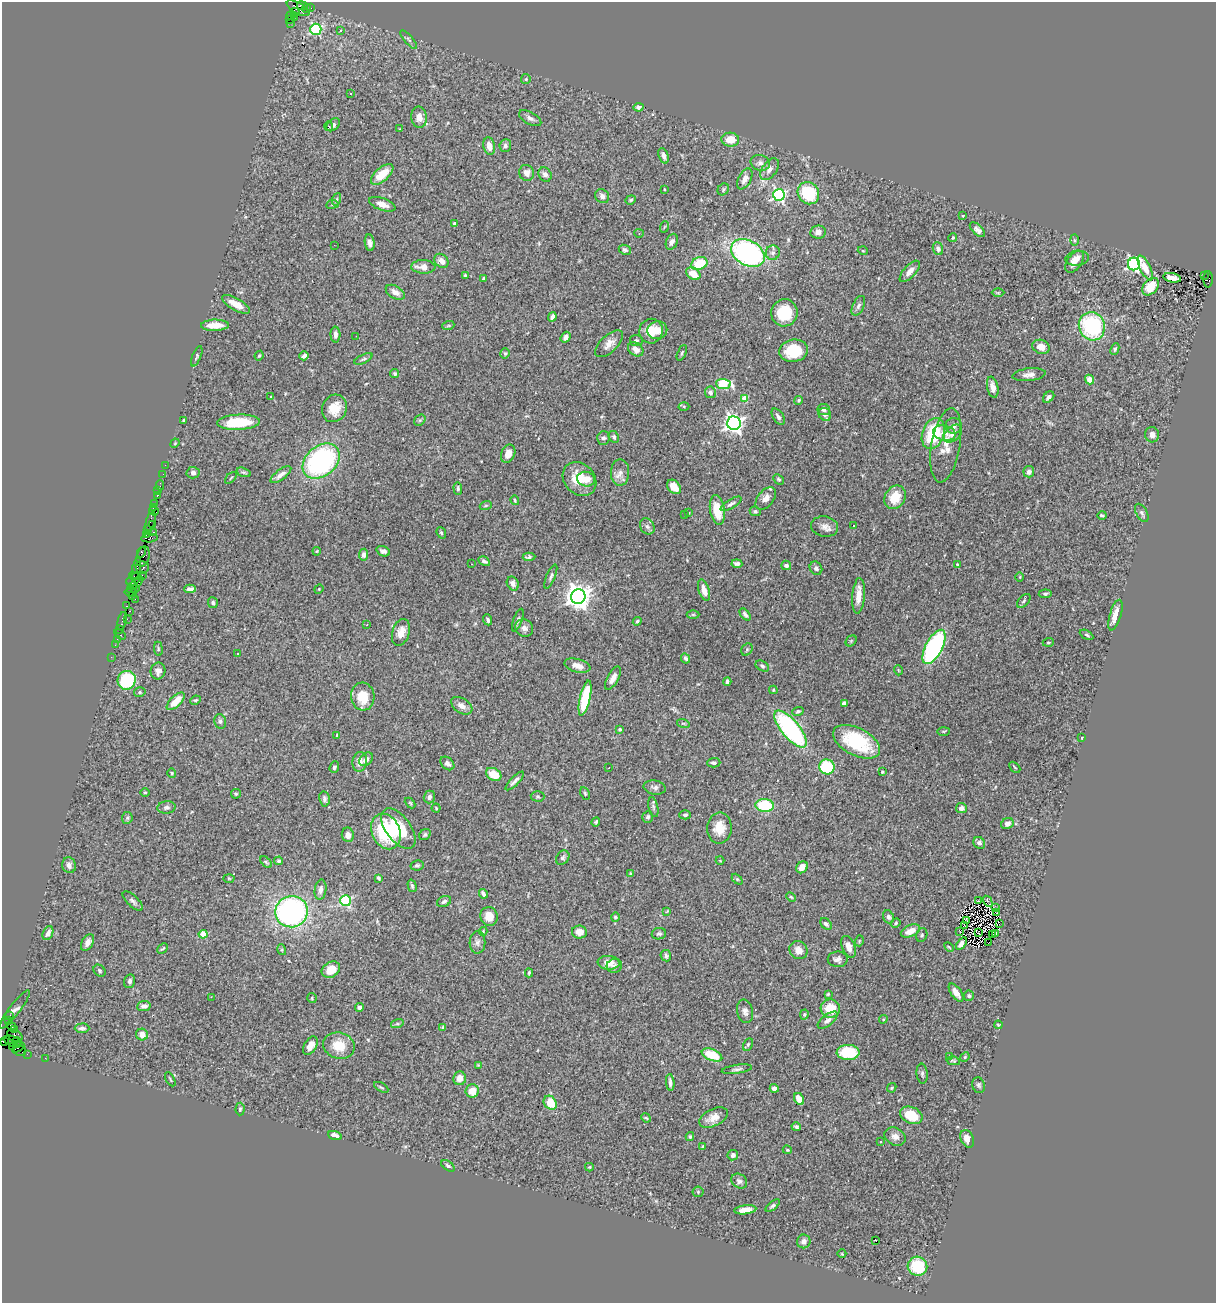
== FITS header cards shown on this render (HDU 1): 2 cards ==
NAXIS1  =                 1214
NAXIS2  =                 1301

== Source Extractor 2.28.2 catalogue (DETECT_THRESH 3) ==
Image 1214 x 1301 px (HDU 1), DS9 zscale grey, 1 PNG px = 1 image px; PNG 1218 x 1305 px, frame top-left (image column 1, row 1301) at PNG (2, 2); each listed source drawn as its Kron ellipse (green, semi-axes under 4 px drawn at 4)
Background 1.8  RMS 0.057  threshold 0.17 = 3 sigma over >= 5 px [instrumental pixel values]
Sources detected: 423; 1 with non-positive FLUX_AUTO (blend fragments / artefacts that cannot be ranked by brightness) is neither listed nor drawn; the other 422 listed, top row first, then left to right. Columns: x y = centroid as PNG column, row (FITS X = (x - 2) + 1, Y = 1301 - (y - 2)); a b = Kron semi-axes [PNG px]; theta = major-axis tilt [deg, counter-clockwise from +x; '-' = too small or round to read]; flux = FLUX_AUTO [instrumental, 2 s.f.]
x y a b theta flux
302 6 5 3 - 340
298 8 13 5 -30 760
306 8 5 4 - 150
310 8 3 3 - 73
295 12 4 3 - 520
291 16 4 3 - 30
294 18 3 2 - 26
289 20 3 2 - 320
290 23 3 2 - 6.4
316 29 5 5 - 450
341 31 3 2 - 5.1
409 40 11 3 -50 7.3
526 79 5 4 - 4.8
350 94 3 3 - 4.9
639 107 5 3 - 8.4
419 117 10 7 -84 29
530 118 12 6 -29 16
333 125 8 5 42 11
329 126 5 4 - 6
399 129 3 2 - 2.4
730 140 9 7 -4 56
489 146 8 5 -79 29
505 146 6 6 - 9.6
664 156 8 5 -70 15
760 163 9 8 - 16
770 169 12 7 55 21
526 173 8 7 - 27
382 174 14 6 41 64
545 174 7 6 - 17
745 179 11 6 62 21
664 189 3 2 - 3.8
723 189 6 5 - 6.7
808 193 12 10 -53 210
779 195 6 5 - 660
602 196 7 6 - 16
337 199 6 4 70 6.4
631 200 5 4 - 4.9
332 204 6 3 8 4.4
382 204 14 6 -20 28
963 216 3 3 - 3.1
455 223 3 3 - 12
664 227 6 3 70 4.3
977 230 9 5 -43 14
818 232 7 6 - 20
639 233 4 4 - 3.8
953 238 4 4 - 6.9
1074 240 6 4 -88 5
672 242 8 5 67 17
370 243 8 5 -83 15
334 245 3 2 - 3
938 249 6 5 - 12
625 250 6 4 -25 8.8
863 251 5 3 - 3
748 253 18 12 -29 770
773 253 7 7 - 14
1077 258 12 7 7 23
441 261 8 6 -44 23
1074 262 12 7 54 28
699 263 8 6 22 110
1134 264 6 6 - 740
423 267 12 7 -1 39
1145 268 13 5 -64 46
910 271 13 6 48 30
693 274 8 5 -35 62
465 275 4 4 - 4.6
1204 276 2 2 - 91
484 278 3 3 - 6.1
1172 278 9 4 -11 27
1208 279 8 4 89 440
1150 287 10 7 47 67
395 292 10 6 -31 21
998 293 6 4 1 4.7
236 304 15 6 -30 43
858 306 10 5 66 12
784 313 13 13 - 130
552 317 5 4 - 14
215 325 14 5 1 53
448 326 6 4 19 5.4
1092 326 14 13 - 340
657 330 10 8 12 32
651 331 12 12 - 59
335 334 8 5 -88 15
356 336 2 2 - 4.7
566 337 6 4 53 14
636 340 6 5 - 8
609 344 17 8 43 29
1041 347 9 7 -20 35
636 349 8 6 -38 24
1115 349 6 3 66 6.1
793 351 14 11 8 120
505 353 5 4 - 7.7
682 353 8 4 67 5.9
197 356 11 4 68 6.7
259 356 5 3 - 4.4
304 356 5 4 - 12
363 359 10 4 25 7.6
395 374 5 4 - 6.3
1029 375 16 6 6 22
1089 379 5 4 - 36
723 384 7 5 -3 210
993 387 11 5 -78 25
710 392 5 5 - 12
271 397 3 3 - 12
1049 397 6 4 46 13
745 399 4 4 - 73
798 400 4 4 - 5.7
684 406 5 3 - 4.1
334 408 14 12 65 64
824 409 6 5 - 13
825 414 7 6 - 13
778 417 9 5 -56 12
184 420 3 3 - 5.3
420 420 6 5 - 6.1
239 422 21 7 3 130
734 423 7 6 - 1700
954 426 8 8 - 15
933 433 16 11 71 200
944 433 11 7 -14 22
953 433 11 7 43 20
1152 435 7 7 - 20
614 437 6 4 -63 7.9
603 438 6 6 - 11
175 443 5 4 - 3.4
946 445 37 14 80 77
508 454 9 6 67 28
321 461 21 15 41 650
165 465 2 2 - 13
244 472 7 4 -18 6.4
620 472 13 9 89 26
1029 472 6 5 - 15
193 473 6 6 - 11
163 474 2 2 - 15
281 475 12 5 37 20
231 478 7 2 45 3.1
579 479 18 15 -46 87
586 479 9 7 -14 44
779 479 6 4 -41 5.8
160 485 5 2 - 59
674 487 8 6 -49 42
458 488 6 4 -85 6.5
158 490 3 2 - 37
157 495 3 3 - 110
895 497 12 10 57 79
766 498 13 8 51 26
515 500 5 3 - 4.9
154 504 3 2 - 47
731 504 12 4 31 12
486 505 6 4 19 4.7
154 507 4 2 - 51
717 510 15 7 -81 94
154 511 5 2 - 100
755 511 6 4 -26 6.5
689 513 4 2 - 2.5
1142 513 10 5 -61 9.4
685 514 3 3 - 35
1102 515 4 3 - 6
151 521 10 4 74 190
152 525 3 3 - 85
647 526 8 7 - 11
854 526 3 3 - 5.2
825 527 13 10 -10 26
147 530 3 3 - 120
154 532 3 2 - 160
441 533 6 4 -68 5.6
146 535 3 2 - 78
150 538 8 4 6 350
317 551 4 3 - 3.3
383 551 7 5 -21 13
141 552 5 3 - 200
363 555 6 4 84 15
143 556 10 6 75 400
529 557 6 4 3 8.2
484 561 6 4 -30 9.6
471 564 2 2 - 2.3
737 564 5 4 - 11
786 565 5 4 - 12
957 565 3 2 - 3.7
142 567 6 6 - 690
136 568 11 3 78 390
816 568 7 6 - 14
142 575 2 2 - 55
134 576 5 2 - 60
551 577 13 4 67 10
1020 577 5 3 - 3.7
133 579 8 5 35 160
137 583 8 4 43 440
513 583 7 5 -62 16
132 588 6 4 57 200
135 589 4 3 - 280
190 589 6 4 3 15
319 589 5 4 - 3.7
704 590 11 5 -72 35
131 592 6 2 7 86
1045 594 6 4 6 7.1
133 596 3 2 - 61
858 596 18 6 86 41
578 597 7 7 - 4000
135 599 2 2 - 26
1024 601 8 5 47 7.6
213 603 5 5 - 7.7
127 606 4 3 - 84
129 611 3 2 - 110
745 614 7 4 -49 9.5
693 615 6 4 0 5.6
1115 615 16 5 73 45
127 619 2 2 - 20
488 620 5 3 - 7.4
518 620 12 4 70 11
122 621 9 3 80 220
637 621 4 3 - 6.8
367 625 3 2 - 6.9
524 628 9 8 - 19
120 629 3 2 - 66
401 632 14 8 72 39
120 634 6 3 -34 220
1087 635 7 4 -28 6
117 639 2 2 - 33
851 641 6 5 - 5.4
1048 642 5 4 - 5.2
115 645 2 2 - 41
934 647 19 8 62 600
158 649 7 3 -83 4.5
747 649 6 5 - 5.7
238 654 3 3 - 9.6
111 657 2 2 - 22
686 658 5 4 - 8
577 666 13 6 -15 29
762 666 7 5 -30 7.1
898 670 5 3 - 3.3
158 671 8 7 - 21
613 678 13 5 62 25
127 680 9 9 - 290
727 682 4 3 - 8.1
773 690 4 3 - 3.9
140 692 6 4 15 6.1
363 697 14 11 -84 84
585 698 18 5 78 180
195 700 5 4 - 5.7
176 701 11 5 44 57
844 703 4 4 - 18
462 706 12 7 -33 22
798 711 6 4 22 7.5
220 721 7 5 -75 9.2
683 723 6 4 -18 5.9
620 729 4 3 - 4.2
790 729 23 9 -50 690
944 731 6 3 1 4
337 735 4 2 - 2.5
1082 738 3 2 - 3.6
857 742 25 13 -27 230
366 759 8 5 41 20
360 762 10 7 80 26
447 763 8 5 -44 17
714 763 6 4 2 8.4
334 767 6 4 70 6.7
827 767 8 7 - 190
1015 767 6 2 -45 3.3
609 768 3 2 - 4.6
882 772 3 3 - 4.2
172 773 5 4 - 4.3
494 774 8 6 -31 69
515 781 12 3 45 13
655 787 11 7 -10 12
145 792 5 3 - 3.7
585 793 6 4 -64 5.4
236 794 5 4 - 5.2
538 796 7 5 -2 6.7
429 797 6 5 - 14
324 799 7 5 -81 10
410 803 6 3 -45 4.4
765 805 9 6 -3 160
166 807 9 6 5 9.8
653 807 10 4 -79 8.4
436 808 4 4 - 4.7
961 808 5 5 - 16
685 815 6 4 -1 7.5
648 817 6 5 - 8.4
127 818 6 5 - 6.8
596 822 5 3 - 6.1
1007 824 6 5 - 17
719 828 15 12 88 61
398 829 23 12 -53 130
386 832 18 14 -66 270
348 835 7 6 - 19
425 835 6 5 - 7.9
979 843 6 5 - 12
563 858 8 6 52 9.3
279 861 4 4 - 7.5
720 861 4 3 - 2.7
266 862 7 4 -45 6
69 865 8 6 -73 16
417 865 6 5 - 8.2
802 867 6 5 - 27
631 874 4 3 - 8.1
229 878 5 3 - 3.4
379 878 4 3 - 4.6
737 879 6 4 -45 5.3
412 886 6 4 -75 6.8
320 890 10 6 82 18
483 894 5 3 - 12
791 897 5 3 - 4
133 901 13 5 -44 12
346 901 5 5 - 400
444 901 7 5 26 10
978 901 2 2 - 2.3
988 901 6 2 -60 3.9
995 907 3 2 - 3.9
667 911 4 3 - 3.2
291 912 16 15 - 910
997 912 2 2 - 1.8
489 916 9 8 - 51
615 917 5 4 - 7.7
888 917 7 5 -67 12
967 921 4 2 - 3.7
896 923 5 4 - 5.1
826 924 7 4 -42 9.5
999 924 3 2 - 3.4
965 926 3 2 - 4.1
483 931 4 4 - 3.8
910 931 10 5 23 41
579 932 7 6 - 32
960 932 3 2 - 2.8
48 933 7 5 67 18
979 933 3 2 - 3.8
203 934 4 4 - 92
659 934 7 5 9 8.3
993 934 3 2 - 0.47
996 934 3 2 - 3.2
922 935 7 5 67 7
859 941 5 3 - 3.8
477 942 11 8 88 16
87 943 9 5 61 18
989 943 2 2 - 2.3
961 944 7 4 54 16
848 947 11 6 -69 30
949 947 6 3 -45 3.9
163 948 6 2 43 4.4
282 950 5 3 - 3.9
798 950 9 8 - 34
666 956 6 5 - 9.1
838 959 10 8 0 16
609 963 11 7 -5 38
614 966 8 7 - 9.9
331 970 10 7 30 62
100 971 7 5 -48 6.5
529 973 4 3 - 5.1
130 981 7 5 77 11
956 993 10 5 -55 25
828 994 4 4 - 4.2
969 996 5 5 - 6.9
211 997 2 2 - 52
312 998 5 5 - 4.9
144 1006 7 5 7 15
359 1007 4 4 - 11
830 1008 10 9 - 79
15 1010 24 5 52 6.5
745 1011 12 8 -77 17
804 1014 5 4 - 5.4
9 1016 3 2 - 58
883 1019 4 4 - 3.8
8 1020 3 3 - 120
828 1020 12 5 39 16
397 1024 6 4 18 6.3
998 1025 4 3 - 4.1
11 1026 5 2 - 81
82 1028 7 4 1 11
443 1028 4 4 - 6.2
14 1030 3 2 - 36
142 1035 6 5 - 28
15 1036 8 5 -30 490
3 1041 4 3 - 69
12 1042 9 5 -25 460
17 1042 5 3 - 210
748 1044 7 4 63 5.9
13 1046 4 3 - 70
310 1046 10 6 59 30
339 1046 16 13 -18 73
18 1047 7 3 32 210
20 1050 6 5 - 160
848 1052 11 7 -1 150
27 1054 2 2 - 21
712 1055 11 5 -22 110
950 1056 3 2 - 2.9
965 1057 5 4 - 4.2
45 1058 2 2 - 20
953 1061 7 3 -12 4.7
478 1065 4 4 - 3.1
737 1069 15 4 8 11
922 1074 10 5 -85 9.2
460 1078 7 6 - 36
170 1079 8 2 -61 3.8
670 1082 8 4 -84 14
979 1085 8 6 -74 8.8
381 1087 8 3 -30 5
774 1088 4 4 - 18
892 1088 5 4 - 4.6
472 1091 7 6 - 46
799 1099 6 4 -59 43
550 1103 7 6 - 80
240 1109 6 4 89 5.6
911 1115 11 8 -24 100
646 1118 5 4 - 4.4
713 1118 15 8 25 36
796 1127 4 4 - 8.1
335 1135 7 4 -19 19
690 1136 4 3 - 5.2
895 1137 11 8 -28 22
967 1139 9 6 -64 29
880 1142 3 3 - 6.6
703 1146 3 3 - 5.7
787 1150 4 3 - 4.8
733 1155 5 5 - 11
448 1166 7 4 -34 7.3
589 1167 4 4 - 4.4
739 1181 8 7 - 14
698 1192 5 5 - 5.1
773 1206 8 4 39 8.3
745 1210 11 4 7 37
804 1241 7 6 - 18
876 1241 3 2 - 22
842 1254 4 3 - 2.8
917 1266 10 9 - 160
At the frame edge (FLAGS 8, measured only in part): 1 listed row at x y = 3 1041
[1 non-positive-flux detection neither listed nor drawn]